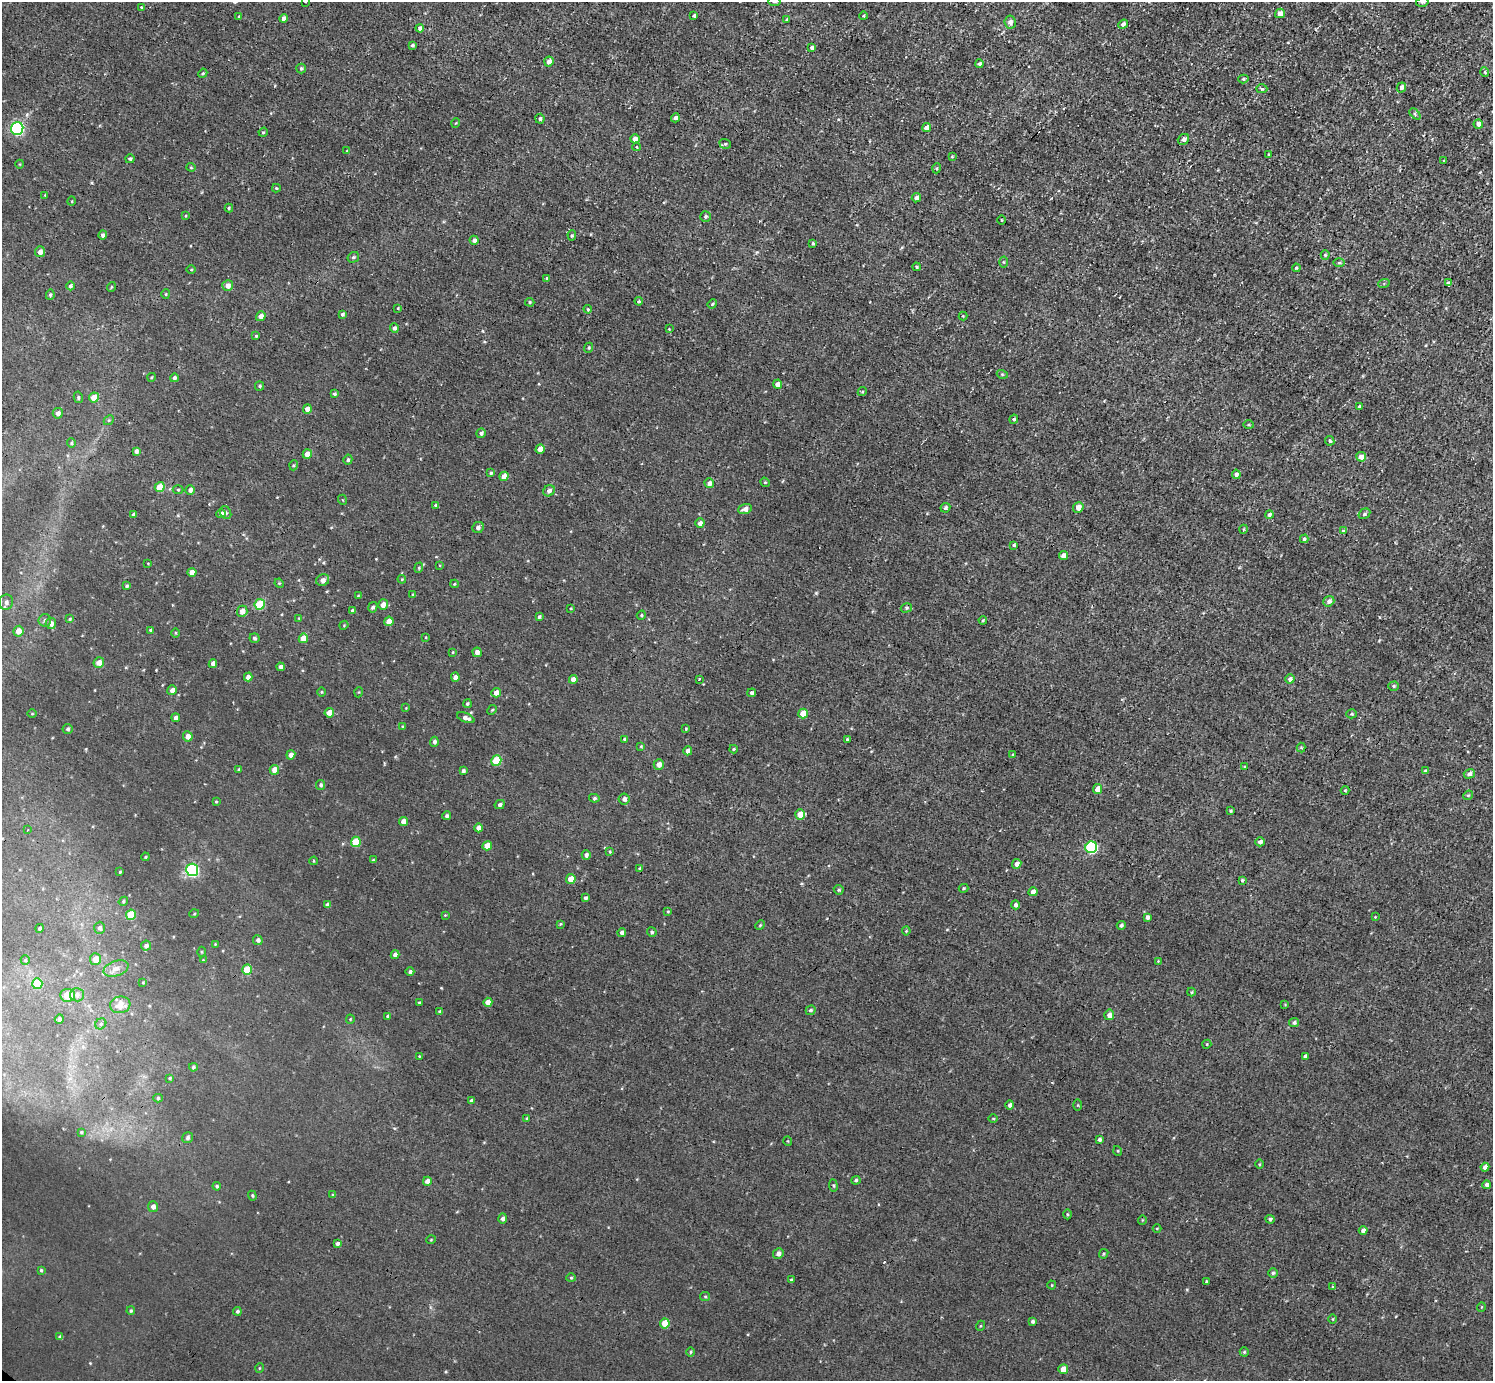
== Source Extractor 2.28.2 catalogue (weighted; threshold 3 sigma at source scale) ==
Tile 10 of 4 x 4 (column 2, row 3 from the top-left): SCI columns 1493-2983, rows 1535-2913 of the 5968 x 5970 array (HDU 1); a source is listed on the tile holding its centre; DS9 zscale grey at full resolution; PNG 1495 x 1383 px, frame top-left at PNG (2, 2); each listed source drawn as its Kron ellipse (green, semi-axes under 4 px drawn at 4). Shown black and unused: <1% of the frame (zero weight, under 3 of 4 exposures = <1% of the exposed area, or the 3 px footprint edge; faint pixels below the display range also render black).
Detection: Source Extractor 2.28.2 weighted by HDU 2 'WHT'; one run over the whole footprint, this tile lists its part. Background 0.00451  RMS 0.0066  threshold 0.0299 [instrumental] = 3 sigma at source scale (4.5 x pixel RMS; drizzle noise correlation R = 1.50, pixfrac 1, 0.05/0.05 arcsec/px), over >= 5 px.
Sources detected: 350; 1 cosmic-ray / hot-pixel residue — neither listed nor drawn; the other 349 listed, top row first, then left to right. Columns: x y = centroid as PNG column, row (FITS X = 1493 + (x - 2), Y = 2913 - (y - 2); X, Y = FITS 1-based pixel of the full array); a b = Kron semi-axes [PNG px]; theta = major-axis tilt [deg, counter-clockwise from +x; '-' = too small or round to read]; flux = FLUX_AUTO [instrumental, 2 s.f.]
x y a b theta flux
305 2 4 2 - 0.54
774 2 6 4 -6 1
1422 2 6 5 - 1.2
141 7 4 3 - 0.53
1280 13 5 4 - 4.5
239 16 4 4 - 0.63
694 16 3 3 - 1
864 16 4 3 - 0.58
284 18 4 4 - 3
787 19 4 3 - 0.74
1010 22 6 5 - 2.5
1123 24 5 4 - 2.2
420 28 4 4 - 2.8
412 45 4 3 - 1.2
812 47 4 3 - 1.8
549 61 5 4 - 3.4
979 64 4 4 - 1.8
301 68 5 4 - 1.2
1485 72 5 4 - 0.81
203 73 5 3 - 0.75
1243 79 5 4 - 1.1
1401 87 5 4 - 3.1
1262 89 5 4 - 1
1415 114 6 4 -47 1
675 118 4 4 - 2.2
540 119 5 4 - 1.4
456 123 5 3 - 0.57
1478 124 5 4 - 4.3
17 128 6 6 - 100
926 128 5 4 - 4.1
263 132 5 4 - 0.84
635 139 4 4 - 3.3
1183 139 6 5 - 2.8
725 144 6 4 -19 1
637 147 4 3 - 0.49
347 151 4 4 - 0.64
1268 154 3 2 - 0.55
952 157 4 3 - 0.66
130 159 5 4 - 1.2
1444 161 3 3 - 0.66
20 164 4 3 - 0.49
191 167 4 4 - 0.71
937 168 5 3 - 0.71
276 188 4 3 - 0.73
45 195 3 3 - 0.49
916 198 5 4 - 2.7
72 201 5 3 - 0.55
229 208 4 4 - 0.9
186 216 4 3 - 0.59
705 217 5 5 - 1.3
1001 220 4 3 - 0.56
103 235 4 4 - 1.7
572 235 5 4 - 0.89
474 240 4 4 - 2.5
813 244 3 3 - 1
40 252 5 5 - 3.7
1325 255 4 4 - 0.77
353 257 6 5 - 1.3
1004 262 5 3 - 0.79
1339 263 6 3 1 0.8
916 267 4 3 - 0.83
1296 268 4 3 - 0.84
191 269 4 3 - 0.6
547 278 3 3 - 1.2
1384 283 6 3 19 0.79
1448 283 4 4 - 2.3
228 285 5 5 - 3.8
70 286 4 4 - 1.6
111 287 5 3 - 0.53
166 294 5 4 - 0.7
50 295 5 4 - 0.96
639 301 4 4 - 0.86
530 302 4 4 - 0.86
712 304 5 4 - 0.92
398 308 4 3 - 0.69
588 309 4 3 - 0.81
342 314 4 3 - 1.3
261 316 5 4 - 4.2
963 316 4 4 - 0.6
394 328 5 4 - 1.8
669 329 3 2 - 0.51
256 336 4 4 - 0.64
589 348 5 4 - 0.95
1002 374 5 3 - 0.73
152 377 4 3 - 0.55
174 378 4 4 - 1.6
777 384 4 4 - 3.3
260 386 4 4 - 1.2
862 392 5 3 - 0.71
334 394 4 3 - 1.2
78 397 6 4 -80 1.1
94 397 5 5 - 8.3
1360 407 4 3 - 2.2
307 409 4 4 - 3.7
58 413 5 5 - 2.7
1014 419 4 4 - 1.4
109 420 5 4 - 0.89
1249 425 5 3 - 0.69
481 433 5 4 - 1.6
1330 441 5 4 - 1.4
71 443 5 4 - 0.9
540 449 5 4 - 5.9
136 451 4 4 - 1.9
307 454 5 4 - 6.2
1361 457 5 4 - 5
348 460 5 4 - 1.3
294 465 5 3 - 0.68
491 473 4 4 - 1.2
1236 474 5 4 - 2.5
504 476 5 4 - 5.3
765 482 5 4 - 0.89
709 483 5 4 - 3.1
160 487 5 4 - 11
178 489 5 3 - 0.68
190 490 5 4 - 2.9
549 491 6 5 - 2.6
343 500 5 3 - 0.49
436 505 4 3 - 0.96
1078 507 5 5 - 5.6
945 508 5 4 - 1.3
745 509 7 5 19 3.3
226 512 7 5 -62 1.4
221 514 5 4 - 2.9
1364 514 6 5 - 1.4
134 515 4 3 - 1.5
1269 515 4 4 - 1.5
700 523 5 4 - 3.1
478 527 6 5 - 2
1244 529 4 3 - 0.57
1343 531 4 4 - 1.2
1304 539 4 4 - 1.4
1014 545 3 3 - 1.1
1063 555 4 4 - 4.5
148 564 4 2 - 0.44
440 565 4 3 - 0.49
419 568 5 4 - 0.9
192 572 4 4 - 5.7
402 579 4 4 - 0.71
323 580 6 5 - 3.4
279 583 5 4 - 0.59
454 584 4 4 - 0.75
127 586 4 3 - 1.1
413 595 3 3 - 0.9
358 596 3 3 - 0.6
1329 601 6 5 - 3
6 602 8 7 - 2.7
260 604 5 5 - 23
383 605 5 5 - 4.9
373 607 5 4 - 1.4
571 608 4 3 - 0.64
906 608 6 4 17 1
242 611 6 5 - 4.5
353 611 4 4 - 2.4
641 615 5 4 - 0.78
539 617 4 3 - 1.3
299 618 4 2 - 0.47
70 619 4 3 - 0.81
45 620 6 6 - 1.8
983 620 4 4 - 0.83
389 621 4 4 - 6.6
51 623 5 5 - 3.5
344 625 4 3 - 0.58
151 630 4 4 - 1.2
18 631 5 5 - 6.1
175 633 5 3 - 0.61
426 637 4 3 - 0.61
254 638 5 5 - 1.3
303 638 5 4 - 7.8
453 652 3 2 - 0.54
477 652 4 4 - 2.9
99 662 5 5 - 4.6
213 663 4 4 - 3
281 667 4 4 - 2.4
248 677 4 4 - 4.1
455 677 4 4 - 3.1
573 679 4 4 - 4.3
699 679 3 2 - 1.4
1290 679 4 4 - 2.9
1394 686 5 4 - 1.2
172 690 5 4 - 3.9
321 692 5 3 - 0.58
359 692 5 3 - 0.54
496 693 5 4 - 4.9
752 693 4 4 - 1.5
467 704 4 4 - 1
406 708 3 3 - 0.44
492 710 5 4 - 0.86
329 713 5 4 - 6
32 714 5 3 - 0.65
803 714 5 4 - 10
1352 714 5 4 - 1
176 718 4 4 - 2.7
466 718 9 4 -21 3
403 726 4 2 - 0.67
68 729 5 5 - 1.3
686 729 4 4 - 0.66
188 736 5 5 - 3.8
624 739 4 4 - 1.3
847 740 4 3 - 1.5
434 742 5 4 - 1.9
641 746 4 3 - 0.67
1301 748 5 4 - 0.88
734 749 4 4 - 0.79
688 751 4 4 - 3.8
1013 754 3 3 - 0.59
291 755 5 4 - 3.5
496 761 5 5 - 22
659 764 5 5 - 4.4
1244 767 4 3 - 0.69
239 769 4 3 - 0.99
274 770 5 4 - 5.5
463 771 4 4 - 1.7
1425 771 4 4 - 1.3
1469 774 5 4 - 2.3
321 785 5 4 - 1.3
1098 789 5 4 - 6.1
1345 790 4 4 - 0.65
1468 795 5 4 - 0.91
594 798 5 4 - 1.2
624 799 5 5 - 2.5
216 802 4 4 - 0.69
500 805 5 4 - 1.5
1231 811 4 3 - 0.74
800 814 5 5 - 8.7
447 816 4 4 - 1.3
404 821 4 4 - 4.2
478 828 4 4 - 3.6
28 830 3 3 - 0.75
356 842 5 5 - 18
1260 842 5 4 - 2.1
487 846 5 4 - 7.2
1091 847 6 5 - 75
610 852 4 3 - 0.65
586 855 5 4 - 2.3
145 857 4 3 - 0.69
373 860 4 3 - 0.74
313 861 4 3 - 0.61
1017 864 5 4 - 3.5
640 869 4 4 - 1.5
192 870 6 6 - 110
120 872 3 2 - 0.6
571 879 5 5 - 6.7
1242 880 4 4 - 0.9
964 888 5 4 - 0.78
839 890 5 4 - 1
1033 892 4 4 - 4.3
585 898 4 3 - 1.5
123 901 5 4 - 0.89
327 905 4 4 - 2.7
1016 905 4 4 - 1.8
668 911 4 3 - 0.67
194 914 5 3 - 0.61
131 915 5 5 - 16
445 915 3 3 - 0.47
1147 917 4 4 - 2.3
1375 917 4 3 - 0.56
560 924 4 3 - 0.74
760 925 5 4 - 0.8
1121 925 4 4 - 1.5
39 928 4 4 - 1.2
100 928 6 5 - 1.9
906 931 4 4 - 0.65
622 932 4 4 - 2.5
652 932 5 4 - 1.1
258 940 5 4 - 2
215 944 4 3 - 0.54
146 946 5 5 - 1.9
201 952 5 3 - 0.61
395 955 4 4 - 2.5
95 959 6 5 - 5.5
25 960 5 4 - 0.77
203 960 4 4 - 0.51
1158 961 3 3 - 0.51
116 968 13 7 19 4
247 970 5 5 - 15
410 972 4 4 - 1.5
143 983 4 3 - 0.49
37 984 5 5 - 18
1191 992 4 4 - 0.76
68 995 7 6 - 12
77 995 7 6 - 2.5
419 1002 4 3 - 0.59
488 1002 4 4 - 4.3
120 1005 10 8 8 7
1285 1005 4 2 - 0.45
811 1010 5 4 - 1.2
440 1012 4 4 - 1.9
1109 1015 5 5 - 3.3
388 1016 4 3 - 1.4
59 1019 5 4 - 1.8
350 1019 4 4 - 0.65
1294 1023 5 4 - 1.7
101 1024 6 5 - 1.1
1207 1044 5 3 - 0.67
419 1056 3 2 - 0.45
1305 1056 4 3 - 2
193 1067 4 4 - 1.2
170 1078 4 3 - 0.8
158 1098 5 4 - 0.97
471 1100 4 3 - 1.3
1010 1105 5 4 - 2
1078 1105 6 4 -90 0.71
993 1118 5 3 - 0.6
527 1119 4 3 - 1
81 1132 4 4 - 0.68
188 1138 6 5 - 1.7
1099 1139 4 4 - 1.7
788 1141 5 3 - 0.49
1118 1151 5 3 - 0.58
1259 1164 5 3 - 0.65
1485 1167 4 4 - 2.9
856 1180 5 4 - 1.2
427 1181 4 4 - 4.1
833 1185 6 4 -83 0.92
1487 1185 4 4 - 2.5
217 1186 4 4 - 1
333 1195 4 4 - 0.89
252 1196 5 4 - 0.84
153 1207 5 5 - 2.6
1067 1214 5 3 - 0.79
503 1219 5 4 - 2
1270 1219 5 4 - 1.4
1142 1220 5 3 - 0.52
1157 1228 4 3 - 0.6
1363 1230 4 4 - 2.9
431 1240 5 3 - 0.52
337 1244 4 4 - 1.5
778 1254 5 5 - 3.2
1104 1254 5 4 - 0.87
41 1270 4 4 - 0.87
1273 1273 5 4 - 1.4
571 1278 4 4 - 0.83
791 1280 4 4 - 0.83
1206 1281 4 3 - 0.65
1052 1285 4 4 - 0.62
1332 1286 3 3 - 0.7
705 1296 5 4 - 0.93
1481 1307 5 3 - 0.49
131 1311 4 3 - 0.83
237 1311 4 4 - 1.3
1333 1319 5 3 - 0.6
1033 1321 4 4 - 1.6
665 1323 5 5 - 13
980 1326 5 3 - 0.6
60 1337 4 3 - 1.6
690 1352 5 3 - 0.73
1244 1352 4 4 - 0.87
260 1368 5 3 - 0.52
1063 1369 5 4 - 7.6
Isophote crosses this tile's border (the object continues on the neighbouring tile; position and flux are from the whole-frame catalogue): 3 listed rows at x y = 305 2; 774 2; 1422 2